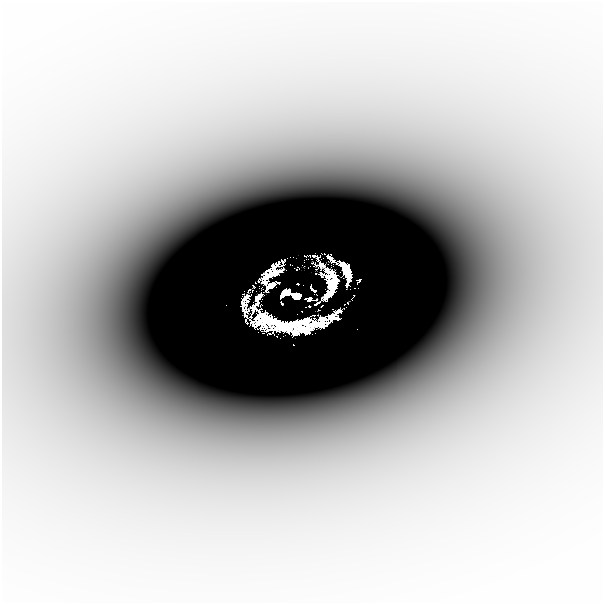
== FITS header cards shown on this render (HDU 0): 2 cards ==
NAXIS1  =                  601
NAXIS2  =                  601

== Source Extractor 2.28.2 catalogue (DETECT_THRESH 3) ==
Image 601 x 601 px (HDU 0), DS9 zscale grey, 1 PNG px = 1 image px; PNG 605 x 605 px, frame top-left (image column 1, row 601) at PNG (2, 2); no overlay
Background -1.34e-04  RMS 3.9e-05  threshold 1.16e-04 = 3 sigma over >= 5 px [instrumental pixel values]
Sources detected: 26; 13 with non-positive FLUX_AUTO (blend fragments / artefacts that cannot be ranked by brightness) are not listed; the other 13 listed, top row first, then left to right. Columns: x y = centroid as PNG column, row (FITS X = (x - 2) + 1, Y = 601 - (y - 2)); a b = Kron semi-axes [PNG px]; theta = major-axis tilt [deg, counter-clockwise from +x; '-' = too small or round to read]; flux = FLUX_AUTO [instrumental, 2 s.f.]
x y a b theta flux
330 258 8 3 -44 0.063
303 266 4 2 - 0.017
359 280 3 2 - 0.029
298 284 3 2 - 0.084
271 285 14 6 31 0.049
334 285 11 8 59 0.97
285 293 10 5 30 0.7
331 293 10 5 27 0.78
297 296 5 5 - 15
258 298 20 7 67 0.35
282 303 3 2 - 0.092
318 310 3 2 - 0.014
293 345 3 2 - 0.12
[13 non-positive-flux detections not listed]